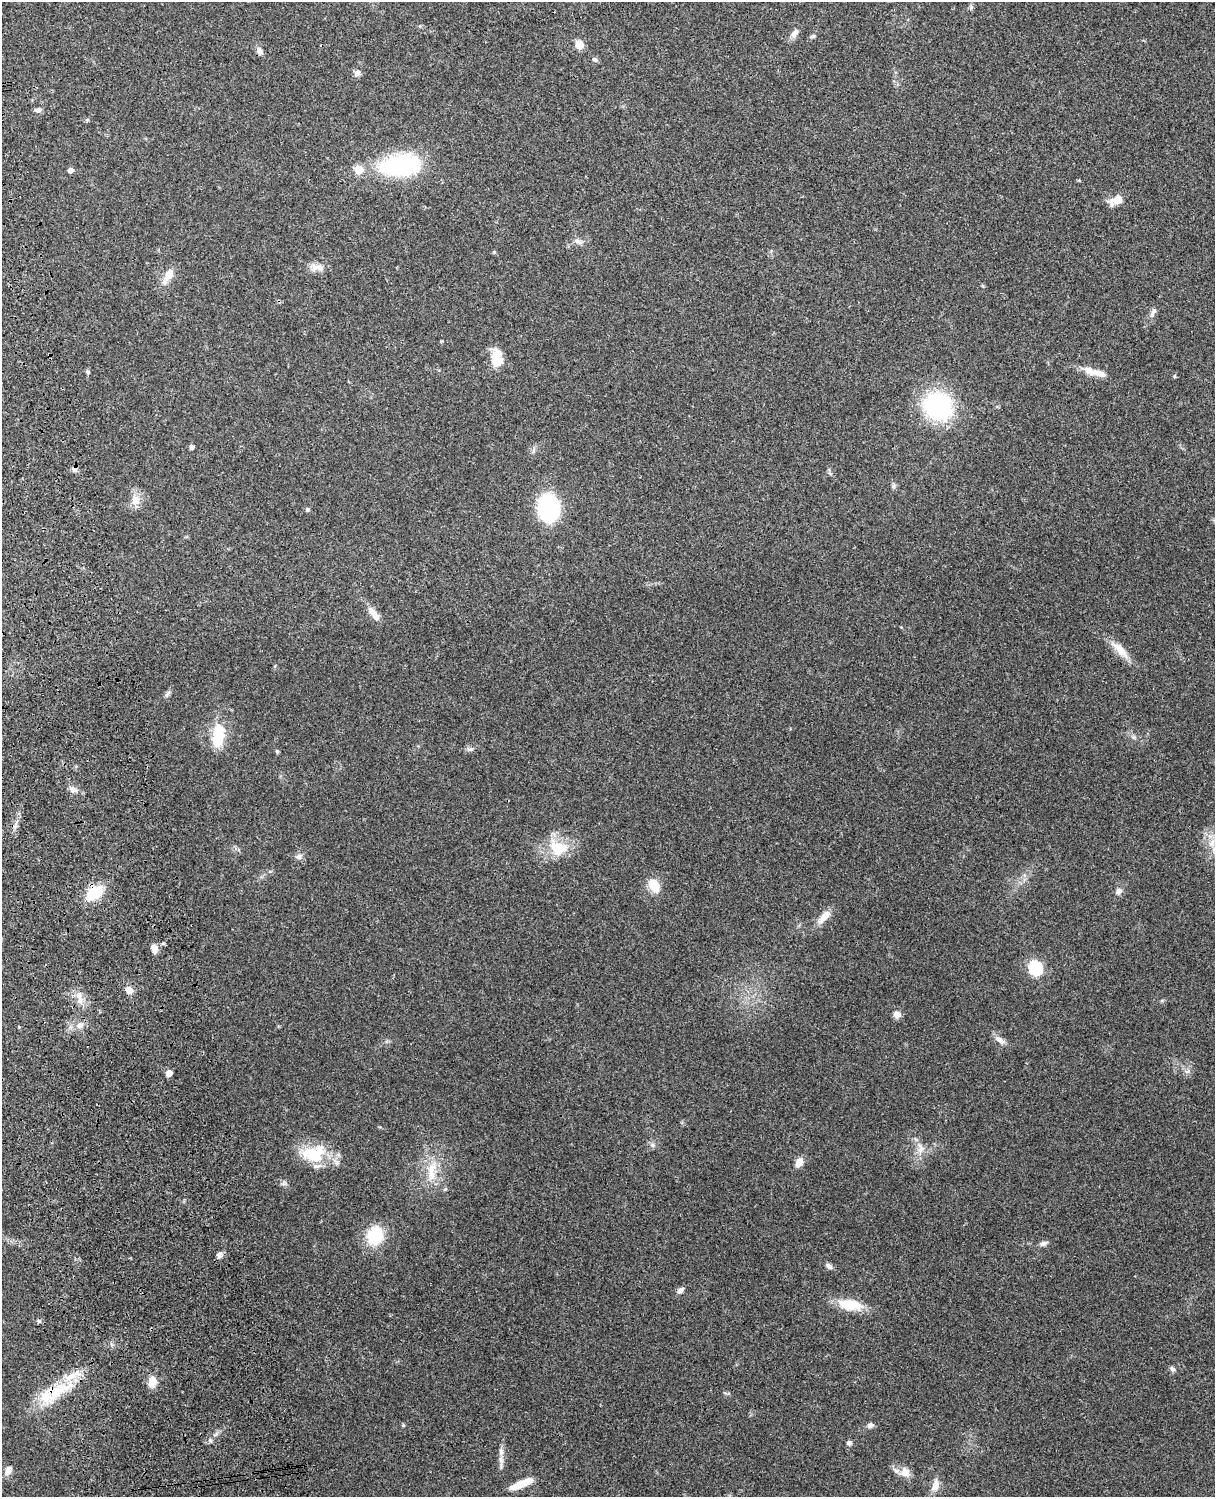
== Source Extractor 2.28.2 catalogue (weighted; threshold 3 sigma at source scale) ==
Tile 7 of 4 x 3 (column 3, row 2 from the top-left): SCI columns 2543-3755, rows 1660-3154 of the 5088 x 4927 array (HDU 1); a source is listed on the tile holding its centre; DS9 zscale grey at full resolution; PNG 1217 x 1499 px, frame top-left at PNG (2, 2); no overlay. Shown black and unused: <1% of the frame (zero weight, under 3 of 4 exposures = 6% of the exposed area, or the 3 px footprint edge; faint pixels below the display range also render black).
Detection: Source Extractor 2.28.2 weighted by HDU 2 'WHT'; one run over the whole footprint, this tile lists its part. Background 0.208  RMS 0.0082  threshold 0.037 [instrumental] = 3 sigma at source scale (4.5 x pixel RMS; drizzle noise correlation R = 1.50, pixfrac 1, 0.05/0.05 arcsec/px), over >= 5 px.
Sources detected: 80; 2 inside a brighter object's white glare — not listed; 4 inside a brighter listed object's ellipse — not listed separately; the other 74 listed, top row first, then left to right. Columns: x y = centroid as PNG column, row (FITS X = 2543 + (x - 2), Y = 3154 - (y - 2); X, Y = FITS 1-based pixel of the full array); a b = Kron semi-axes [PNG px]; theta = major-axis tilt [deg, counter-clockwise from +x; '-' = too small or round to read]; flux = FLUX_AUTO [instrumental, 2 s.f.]
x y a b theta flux
971 7 7 4 57 1.6
794 34 13 7 60 4.5
813 36 7 4 11 1.5
579 44 10 9 - 7.3
260 51 11 7 -63 3.5
595 60 7 6 - 1.8
357 73 7 7 - 3.5
38 110 8 6 7 2.4
400 165 47 25 7 81
70 170 5 5 - 4.4
1116 200 15 9 27 11
578 241 13 7 -25 3.8
494 252 5 4 - 0.86
317 267 20 9 -13 7.1
169 274 16 10 65 9.2
1153 312 15 6 66 3.6
495 359 22 13 -70 14
1089 371 17 9 -31 8.2
87 372 6 5 - 1.2
1175 376 6 4 89 0.89
938 406 23 20 -39 120
191 447 4 4 - 2.9
533 450 9 4 81 1.9
75 470 7 6 - 2.4
893 486 6 6 - 1.6
135 500 14 11 86 8.3
549 508 19 15 -83 110
308 509 4 4 - 1.7
374 615 22 7 -52 8.6
1120 650 29 10 -45 12
167 694 11 5 55 2.2
219 732 20 14 -78 22
470 749 9 5 14 2.4
277 751 4 4 - 1.4
72 789 10 7 -12 3.8
559 848 26 18 -12 28
298 857 9 7 27 3
654 886 18 15 -76 11
1118 891 9 7 42 3
94 893 15 10 37 33
824 917 23 9 49 8.6
154 948 9 7 -89 6.5
1036 968 6 6 - 110
129 990 9 8 - 5.7
79 995 13 5 78 4.1
897 1015 7 7 - 5.7
80 1025 9 7 26 4.4
19 1027 3 3 - 0.71
999 1040 14 7 -39 5.4
1187 1071 8 5 31 2.3
169 1073 5 5 - 7.1
653 1145 6 6 - 2
921 1149 11 8 49 5.3
314 1154 33 22 8 35
799 1162 10 8 61 7
432 1171 33 13 87 20
445 1189 6 5 - 1.2
375 1235 17 14 70 37
1043 1243 10 6 18 2.9
219 1255 10 6 55 2.7
829 1266 8 5 -35 3.7
680 1290 9 6 43 3.3
851 1304 28 15 -12 20
39 1321 5 5 - 1.6
1172 1369 7 6 - 2.2
152 1382 12 8 86 10
57 1392 54 17 35 41
870 1425 7 6 - 2.9
849 1443 6 5 - 2.3
501 1451 13 7 -85 4.7
8 1471 10 7 60 5.1
905 1472 12 11 - 8.2
522 1484 29 8 22 13
935 1485 18 9 77 6.9
Overlapping masked pixels (flux is a lower limit): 2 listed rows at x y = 94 893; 57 1392
Unlisted compact peaks at least as high as the median listed source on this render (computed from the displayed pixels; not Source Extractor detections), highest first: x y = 403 1425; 210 1440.